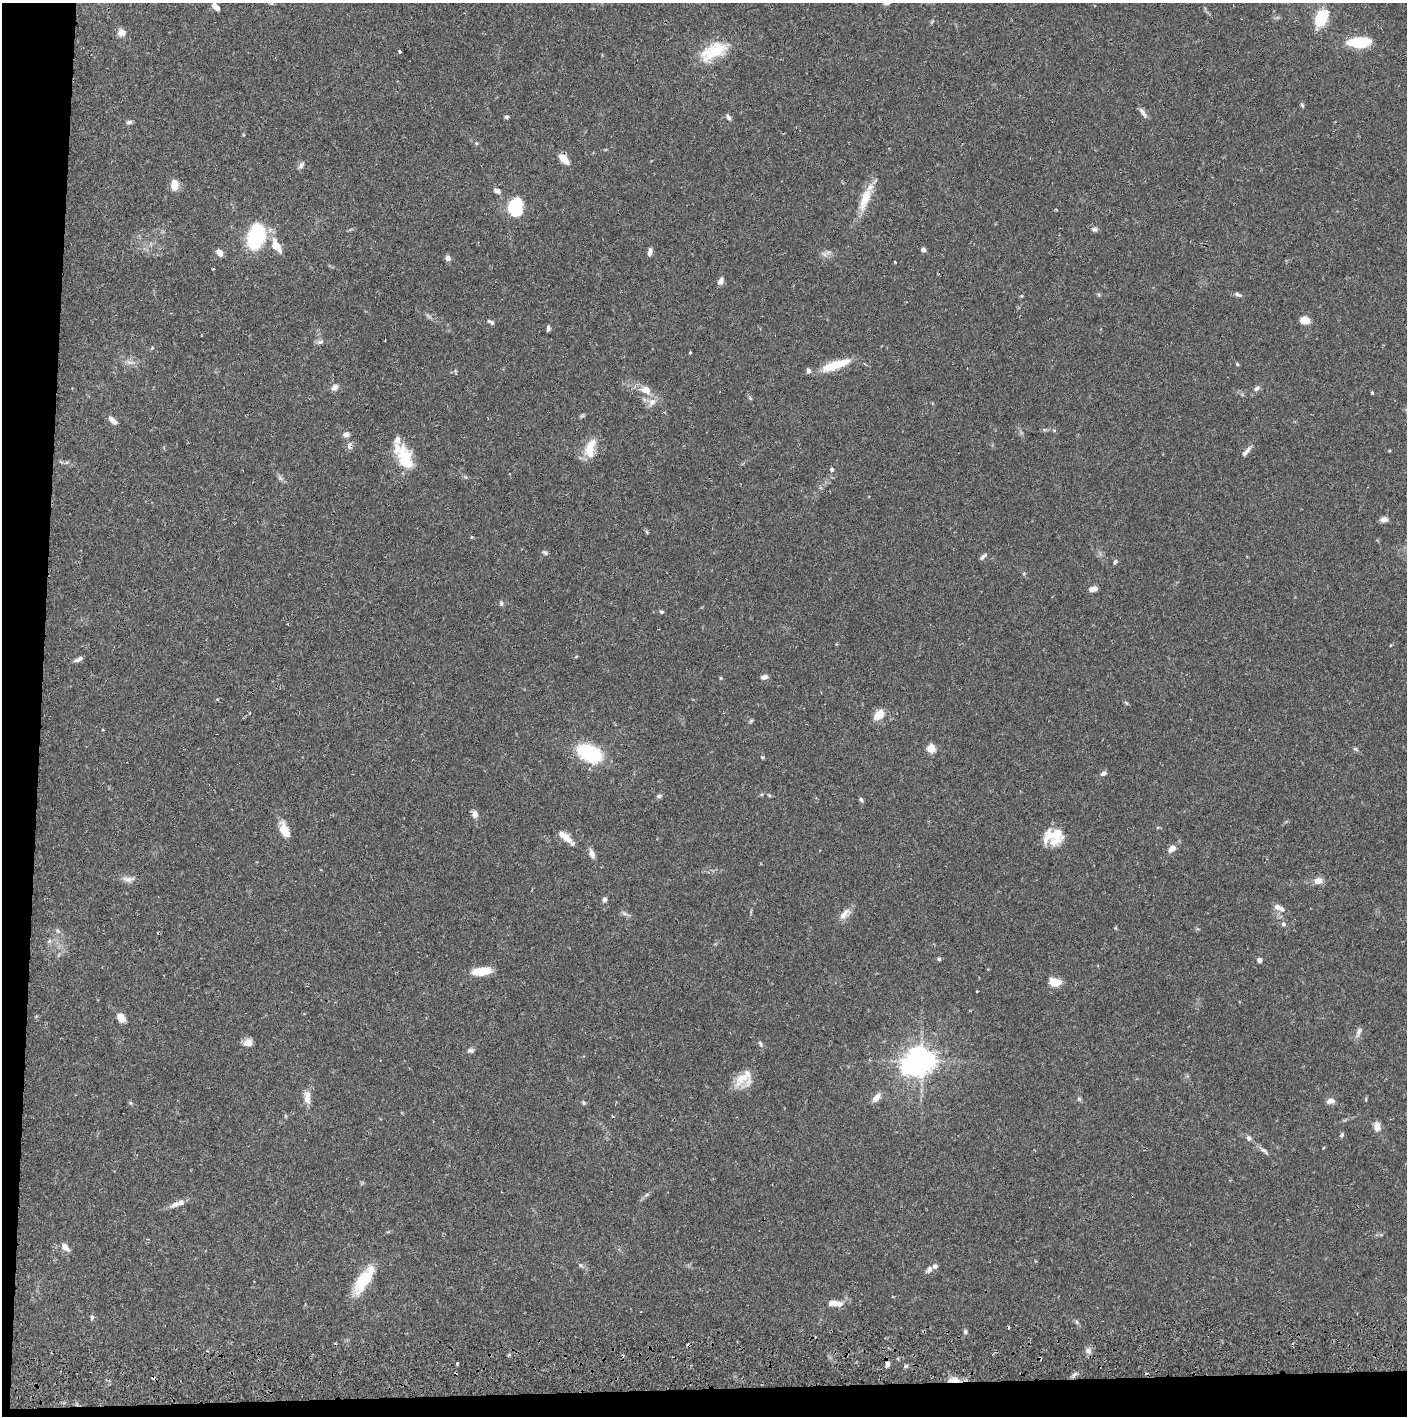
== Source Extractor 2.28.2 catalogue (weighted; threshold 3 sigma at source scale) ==
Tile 7 of 3 x 3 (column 1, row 3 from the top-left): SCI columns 5-1409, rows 58-1471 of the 4227 x 4357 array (HDU 1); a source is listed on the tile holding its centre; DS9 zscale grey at full resolution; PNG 1409 x 1418 px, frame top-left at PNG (2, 3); no overlay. Shown black and unused: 5% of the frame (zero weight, under 2 of 3 exposures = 3% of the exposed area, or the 3 px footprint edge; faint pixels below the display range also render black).
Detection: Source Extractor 2.28.2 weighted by HDU 2 'WHT'; one run over the whole footprint, this tile lists its part. Background 0.0679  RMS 0.0049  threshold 0.0219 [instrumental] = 3 sigma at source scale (4.5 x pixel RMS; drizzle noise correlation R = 1.50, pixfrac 1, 0.05/0.05 arcsec/px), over >= 5 px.
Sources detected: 140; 1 inside a brighter object's white glare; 3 cosmic-ray / hot-pixel residue — not listed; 10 inside a brighter listed object's ellipse — not listed separately; the other 126 listed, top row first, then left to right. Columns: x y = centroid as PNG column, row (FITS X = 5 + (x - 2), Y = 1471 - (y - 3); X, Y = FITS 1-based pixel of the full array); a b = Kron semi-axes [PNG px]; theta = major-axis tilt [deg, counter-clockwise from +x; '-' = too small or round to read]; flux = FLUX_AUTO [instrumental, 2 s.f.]
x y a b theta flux
216 7 10 5 -40 2.8
1321 18 16 9 62 20
121 32 10 9 - 3.2
1358 42 24 10 1 18
399 51 3 3 - 2.2
713 51 34 16 25 18
1302 105 6 4 -86 0.81
1143 112 15 5 -56 2.1
507 117 5 5 - 0.87
728 117 7 4 -57 1.5
129 122 8 5 22 1.2
476 143 5 3 - 0.49
564 159 11 6 -44 7.2
301 165 10 6 53 1.5
174 185 8 5 87 9.7
497 191 9 6 -29 1.9
865 199 34 11 70 10
515 207 17 13 88 28
1095 229 8 6 -30 1.3
256 237 17 11 70 54
276 246 19 10 -58 7.4
923 250 5 5 - 1.4
219 252 9 7 -52 2.7
650 252 8 4 80 2.3
824 254 7 5 -44 1.4
448 258 6 5 - 2.3
895 262 3 3 - 0.5
721 281 9 6 62 2
1238 294 10 5 -24 1.2
1305 320 8 7 - 6.1
491 322 10 4 -32 1.2
548 328 6 4 87 1
320 342 10 6 15 1.4
690 352 3 3 - 0.4
130 362 9 4 -8 1.6
1237 364 5 4 - 0.49
835 365 36 9 19 13
334 387 9 7 35 2.2
1257 388 9 6 33 1.4
645 390 15 11 -15 5.7
1372 393 4 3 - 0.64
750 398 7 4 -45 0.67
652 402 13 9 47 3.6
113 421 11 5 -40 3
346 434 8 6 12 1.9
349 446 8 7 - 1.9
590 448 25 11 77 9.6
1246 452 16 5 49 2.1
404 457 32 15 -63 18
832 469 5 5 - 0.97
280 478 7 5 -46 1.1
1384 519 9 7 10 2
647 532 6 4 -71 0.6
545 553 8 5 -40 0.89
983 556 10 4 46 1.3
1115 562 6 5 - 0.95
1093 589 9 5 11 2.8
501 603 7 5 -88 0.91
661 612 5 5 - 0.82
79 659 13 5 27 1.6
764 677 8 6 9 1.6
721 678 4 4 - 0.5
1126 703 6 3 -71 0.57
879 715 11 8 47 7.5
751 721 8 4 53 0.67
103 730 4 2 - 0.34
931 748 5 5 - 20
1355 749 8 4 -33 0.82
590 753 20 12 -24 44
762 757 4 4 - 0.74
1104 773 8 5 35 1.3
769 795 6 4 -45 0.6
659 796 7 5 27 1.1
861 800 6 4 -48 0.9
475 814 8 6 -68 2.9
284 830 17 9 -66 7.1
1056 836 20 19 - 11
566 837 14 9 -47 3.9
1172 849 11 7 37 2.8
592 853 11 6 -70 2.6
128 879 17 7 -3 2.8
1318 881 9 7 9 3.9
604 900 5 4 - 2
1277 907 9 8 - 2.2
624 913 8 5 -30 1.2
844 914 18 8 47 4.1
1283 924 6 6 - 1
58 931 7 4 -32 1
49 941 7 5 46 1.1
939 959 5 5 - 0.77
1259 960 5 5 - 1.9
482 971 19 8 8 10
1055 982 14 9 -11 5.8
121 1018 9 6 -53 5.8
1359 1032 16 5 70 1.7
248 1043 9 9 - 3.8
760 1044 10 4 -66 0.93
470 1050 9 6 3 1.3
921 1061 9 8 - 510
741 1079 27 13 52 8.2
307 1097 17 8 -90 4.5
876 1098 13 7 51 3.3
1079 1099 5 5 - 0.72
1330 1101 10 6 11 2.3
130 1103 6 5 - 0.72
583 1103 7 5 -56 0.7
1377 1127 9 6 85 4.3
1342 1135 6 5 - 0.87
1249 1138 7 6 - 1.6
1264 1151 14 5 -38 1.7
647 1194 6 4 20 0.74
175 1204 16 7 30 3.2
65 1247 12 7 -47 2.8
581 1265 7 4 -45 0.88
929 1270 10 6 52 1.8
363 1280 36 12 55 18
836 1304 17 8 -5 4.2
92 1317 7 5 78 0.88
1077 1322 6 4 -71 0.8
965 1332 5 4 - 0.84
1088 1351 8 7 - 2
457 1363 3 3 - 0.96
887 1364 8 5 82 1.8
906 1366 6 4 24 0.89
1074 1375 8 4 52 1.1
955 1380 15 6 1 4.5
Overlapping masked pixels (flux is a lower limit): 2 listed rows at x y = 349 446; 955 1380